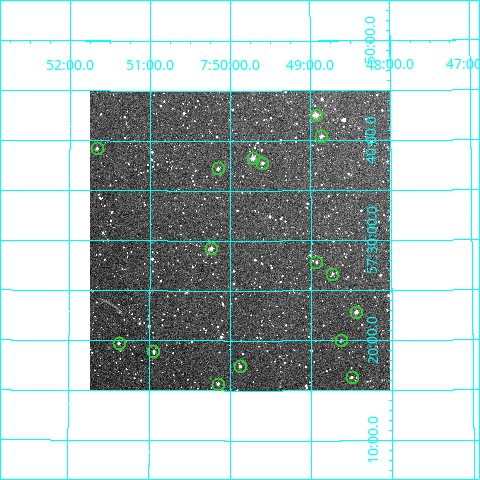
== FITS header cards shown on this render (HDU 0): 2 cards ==
NAXIS1  =                  300
NAXIS2  =                  300

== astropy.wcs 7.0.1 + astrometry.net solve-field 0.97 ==
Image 300 x 300 px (HDU 0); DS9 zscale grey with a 90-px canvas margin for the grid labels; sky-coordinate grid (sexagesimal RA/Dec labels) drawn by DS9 from the SOLVED WCS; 16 Tycho-2 reference stars matched to detected sources circled (green)
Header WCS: RA---TAN/DEC--TAN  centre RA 07:49:53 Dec +57:30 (117.47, +57.50 deg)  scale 6 arcsec/px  FOV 30.0' x 30.0'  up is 0 deg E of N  parity normal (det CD < 0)
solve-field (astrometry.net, Tycho-2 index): VERIFIED the header's WCS against the Tycho-2 star catalogue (verified at 2 index scales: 8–16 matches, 0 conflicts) and refined it, rather than solving blind
Solved WCS: RA---TAN-SIP/DEC--TAN-SIP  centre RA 07:49:53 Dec +57:30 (117.47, +57.50 deg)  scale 6.01 arcsec/px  FOV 30.0' x 30.0'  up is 0 deg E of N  parity normal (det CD < 0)
The solver's refit moves the header's centre by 2.1 arcsec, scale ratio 1.001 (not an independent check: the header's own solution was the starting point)
Tycho-2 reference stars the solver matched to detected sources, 16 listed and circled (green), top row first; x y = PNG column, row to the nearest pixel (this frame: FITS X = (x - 90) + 1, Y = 300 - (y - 92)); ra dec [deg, ICRS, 3 dp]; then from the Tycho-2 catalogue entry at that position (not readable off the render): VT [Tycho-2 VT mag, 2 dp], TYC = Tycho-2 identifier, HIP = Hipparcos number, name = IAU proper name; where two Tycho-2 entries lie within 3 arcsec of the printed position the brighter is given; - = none
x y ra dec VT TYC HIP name
316 116 117.233 +57.710 9.89 3791-761-1 38136 -
321 137 117.215 +57.674 11.34 3791-973-1 - -
97 149 117.915 +57.653 11.92 3791-870-1 - -
253 159 117.430 +57.637 11.02 3791-1811-1 - -
262 164 117.399 +57.630 11.55 3791-1296-1 - -
218 169 117.539 +57.620 11.83 3791-1719-1 - -
211 249 117.559 +57.487 11.00 3791-1056-1 - -
316 263 117.232 +57.465 12.33 3791-1220-1 - -
332 275 117.183 +57.445 12.72 3791-1004-1 - -
356 313 117.109 +57.381 10.81 3791-1643-1 - -
341 341 117.158 +57.333 12.69 3791-2001-1 - -
119 344 117.844 +57.329 11.98 3791-1822-1 - -
153 352 117.737 +57.315 11.93 3791-1599-1 - -
240 367 117.470 +57.291 11.89 3791-1200-1 - -
352 378 117.125 +57.272 12.93 3791-1174-1 - -
218 385 117.537 +57.262 11.85 3791-1000-1 - -